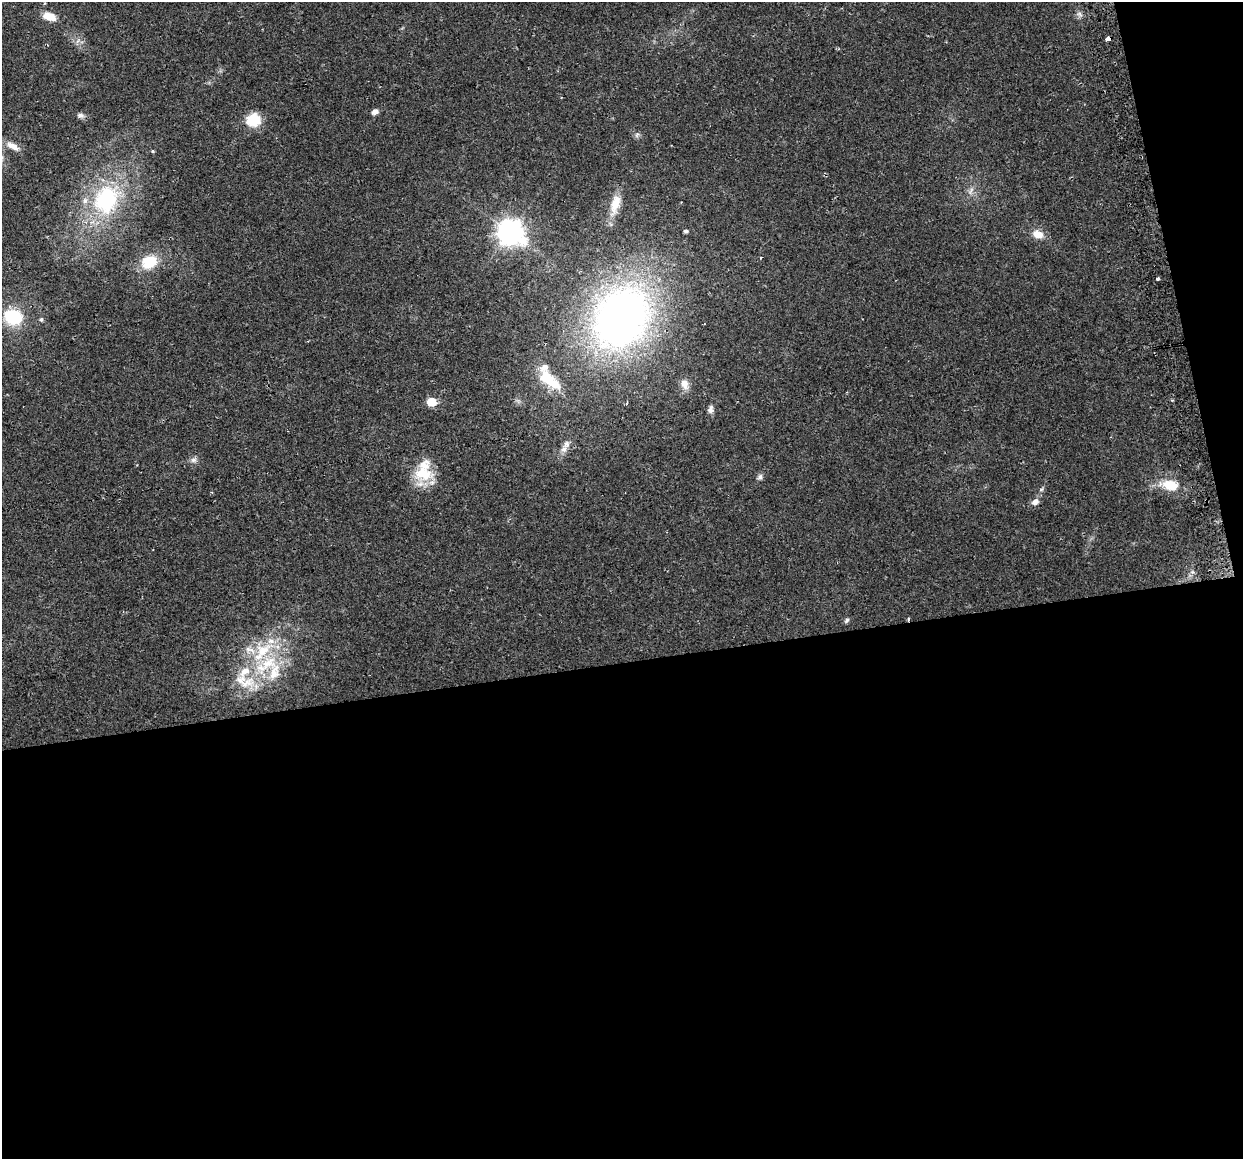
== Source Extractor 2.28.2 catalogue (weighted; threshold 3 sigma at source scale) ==
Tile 16 of 4 x 4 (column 4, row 4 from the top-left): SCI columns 3756-4996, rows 89-1245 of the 5027 x 4754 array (HDU 1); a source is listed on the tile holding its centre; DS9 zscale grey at full resolution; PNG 1245 x 1161 px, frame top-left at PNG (2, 2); no overlay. Shown black and unused: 46% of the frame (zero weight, under 2 of 3 exposures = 2% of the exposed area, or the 3 px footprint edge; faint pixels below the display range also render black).
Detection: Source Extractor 2.28.2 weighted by HDU 2 'WHT'; one run over the whole footprint, this tile lists its part. Background 0.108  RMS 0.011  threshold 0.0482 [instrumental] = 3 sigma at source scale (4.5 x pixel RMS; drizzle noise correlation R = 1.50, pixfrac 1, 0.0396/0.0396 arcsec/px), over >= 5 px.
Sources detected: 45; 7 inside a brighter listed object's ellipse — not listed separately; the other 38 listed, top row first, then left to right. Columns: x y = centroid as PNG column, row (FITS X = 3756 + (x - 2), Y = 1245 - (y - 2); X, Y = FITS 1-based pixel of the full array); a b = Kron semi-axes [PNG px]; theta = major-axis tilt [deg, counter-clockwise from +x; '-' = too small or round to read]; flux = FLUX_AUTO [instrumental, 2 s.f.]
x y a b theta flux
1079 14 9 5 -36 2.9
50 16 14 8 -20 15
1108 39 5 3 - 84
375 112 7 6 - 5
80 115 10 7 -8 3.4
254 120 6 6 - 130
637 135 8 5 58 2.2
13 146 17 7 -28 8.7
153 151 5 4 - 1.1
971 191 13 3 66 3.2
106 200 35 28 64 100
615 204 28 11 73 19
686 231 5 4 - 2.2
510 232 9 8 - 1000
1038 234 13 10 -16 11
761 257 3 3 - 6.7
149 262 15 12 26 33
1157 279 3 3 - 2.6
13 317 20 16 -16 46
621 318 55 44 57 650
41 319 5 5 - 2
549 380 34 14 -39 31
684 384 14 9 -80 8.8
1172 400 3 3 - 1.3
432 402 6 5 - 33
711 409 12 6 82 4.2
564 449 8 8 - 4.6
193 460 9 6 0 3.6
423 473 27 17 -7 33
760 477 9 6 71 3
1170 485 21 13 -7 24
1041 489 6 4 31 1.7
1035 502 10 8 37 5.6
847 620 8 5 47 2
271 641 11 7 0 7
248 649 9 7 -48 5.4
269 663 29 17 37 45
246 683 29 13 22 26
Overlapping masked pixels (flux is a lower limit): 1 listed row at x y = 1108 39